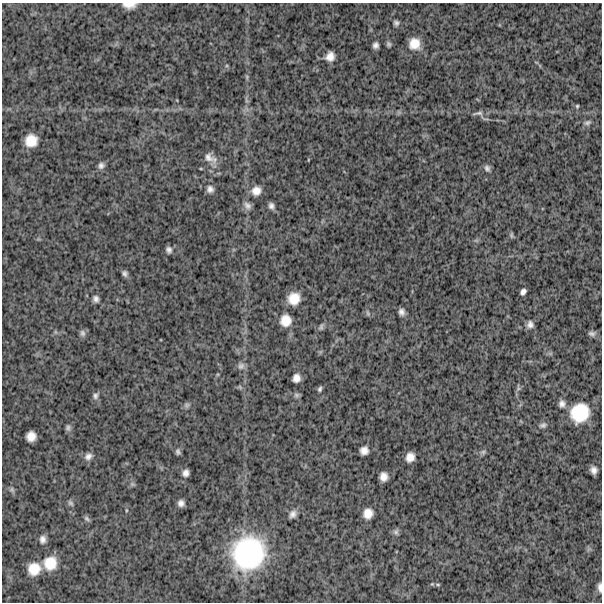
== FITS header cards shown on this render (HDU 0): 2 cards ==
NAXIS1  =                  600
NAXIS2  =                  600

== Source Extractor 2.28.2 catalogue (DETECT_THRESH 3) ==
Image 600 x 600 px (HDU 0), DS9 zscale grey, 1 PNG px = 1 image px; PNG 604 x 604 px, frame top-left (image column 1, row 600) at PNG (2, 3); no overlay
Background 1430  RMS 310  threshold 938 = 3 sigma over >= 5 px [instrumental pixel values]
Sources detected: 69; all 69 listed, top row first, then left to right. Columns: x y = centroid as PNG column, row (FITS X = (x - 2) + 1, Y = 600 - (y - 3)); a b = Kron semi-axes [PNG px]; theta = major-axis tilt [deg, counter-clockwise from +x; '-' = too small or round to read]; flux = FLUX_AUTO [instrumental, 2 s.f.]
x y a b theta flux
129 5 15 7 -1 1.7e+05
396 23 6 5 - 5.5e+04
389 44 6 5 - 4.4e+04
414 44 12 12 - 2.8e+05
376 45 6 5 - 7.7e+04
330 56 9 8 - 1.7e+05
247 77 7 4 -72 2.9e+04
246 100 7 4 -72 3.9e+04
577 106 5 4 - 2.5e+04
478 113 16 6 5 8.6e+04
587 123 9 6 18 5.6e+04
31 140 11 11 - 3.3e+05
208 157 17 10 -36 1.7e+05
308 160 5 3 - 1.5e+04
101 166 8 7 - 7.8e+04
487 168 9 7 -62 6.8e+04
210 189 9 8 - 9.2e+04
256 191 12 11 - 1.8e+05
247 206 11 8 -48 9.9e+04
271 206 7 5 -61 7.6e+04
511 235 7 4 86 3.2e+04
169 250 7 6 - 7.1e+04
125 273 6 5 - 6.1e+04
523 292 6 5 - 7.4e+04
96 299 9 7 -73 7.6e+04
294 299 11 10 - 3.2e+05
401 312 6 5 - 8.3e+04
368 313 9 5 -69 4.2e+04
286 320 14 12 82 2.7e+05
530 324 8 8 - 9.3e+04
321 327 10 5 63 5.3e+04
82 333 9 7 -76 6.4e+04
592 334 8 6 3 6.4e+04
241 366 9 9 - 8.8e+04
296 378 8 7 - 1.3e+05
240 387 7 4 -46 3.3e+04
518 388 6 5 - 4.3e+04
320 389 6 4 72 4.3e+04
297 395 7 6 - 4.7e+04
95 396 9 8 - 7.2e+04
562 404 11 9 -84 1.0e+05
187 405 8 7 - 5.2e+04
580 413 18 16 52 7.8e+05
543 425 10 7 16 6.9e+04
68 428 8 6 85 5.6e+04
31 436 9 8 - 1.9e+05
364 451 8 7 - 1.4e+05
178 452 6 5 - 5.3e+04
483 452 7 6 - 5.0e+04
88 456 11 8 29 1.1e+05
410 457 9 7 67 1.7e+05
594 470 7 6 - 1.1e+05
186 473 7 6 - 9.7e+04
383 477 8 7 - 1.5e+05
132 484 6 6 - 4.4e+04
12 490 8 6 -57 4.7e+04
70 503 9 5 -47 4.8e+04
181 503 6 6 - 9.2e+04
126 510 5 3 - 2.1e+04
368 513 10 9 - 2.0e+05
293 514 8 6 57 1.0e+05
87 519 9 6 -39 4.7e+04
396 532 8 7 - 5.7e+04
43 539 10 8 -89 1.0e+05
248 553 32 30 58 2.6e+06
50 563 16 15 - 4.3e+05
34 569 14 13 - 3.6e+05
438 584 7 4 -8 3.4e+04
600 587 10 4 -86 7.8e+04
At the frame edge (FLAGS 8, measured only in part): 2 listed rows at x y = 129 5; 600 587